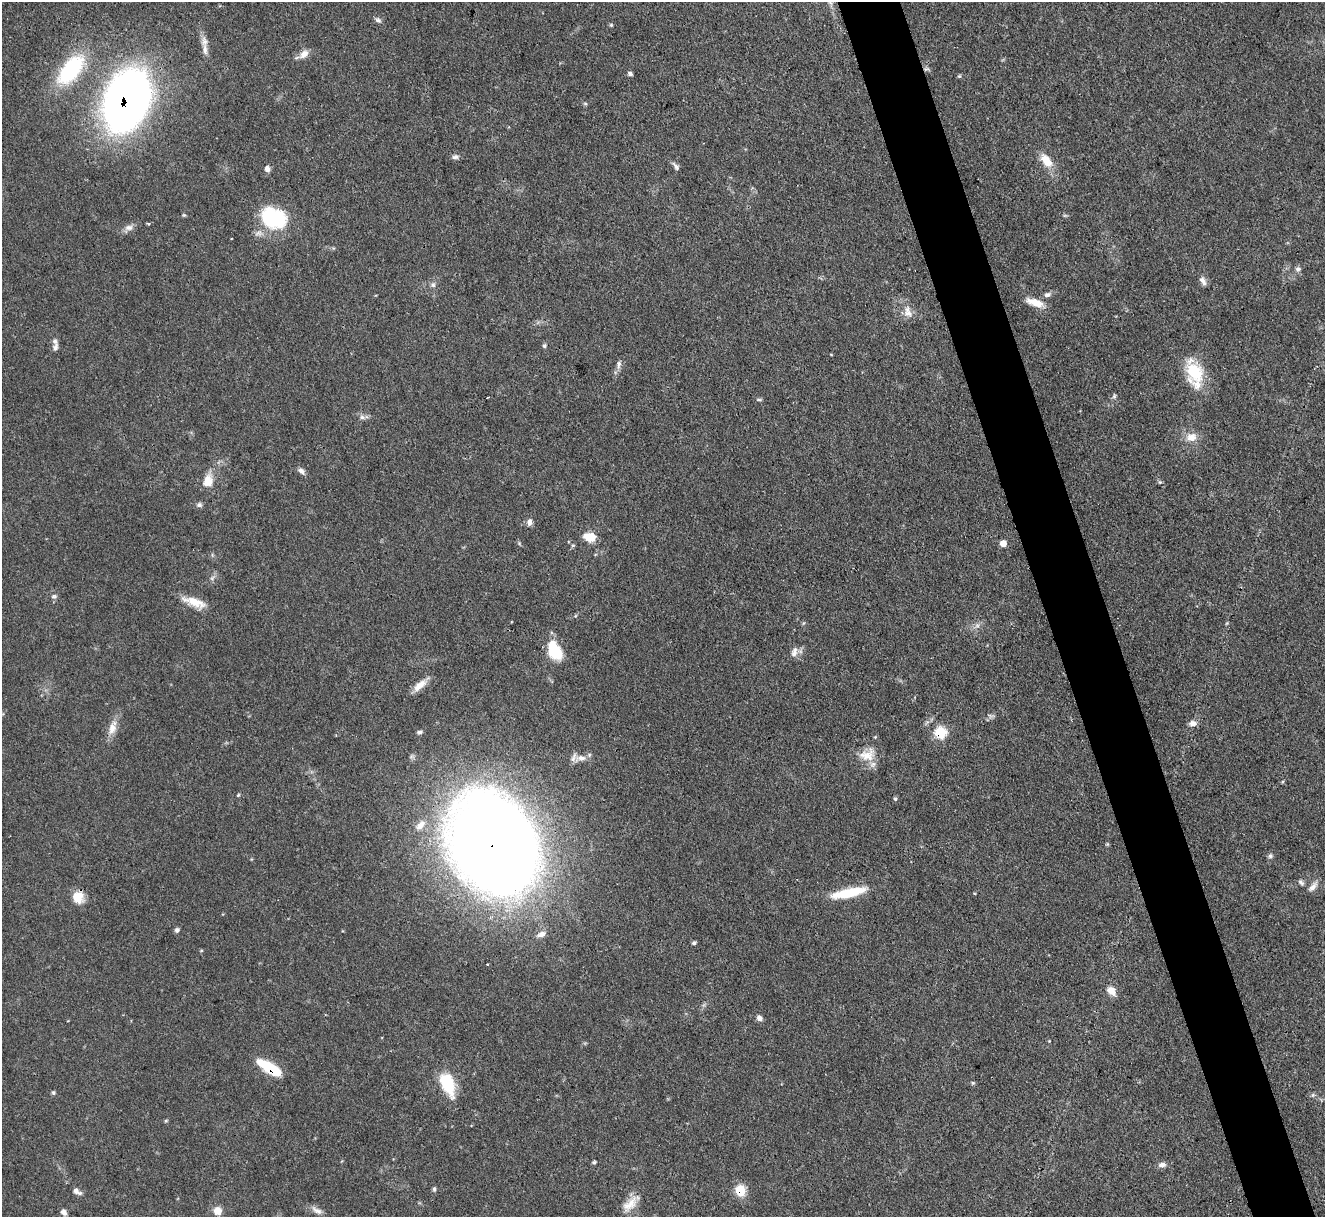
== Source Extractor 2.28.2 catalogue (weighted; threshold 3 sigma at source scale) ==
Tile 6 of 4 x 4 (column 2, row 2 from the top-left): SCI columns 1324-2646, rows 2703-3917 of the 5294 x 5277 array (HDU 1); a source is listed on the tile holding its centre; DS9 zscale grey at full resolution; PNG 1327 x 1219 px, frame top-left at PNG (2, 2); no overlay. Shown black and unused: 5% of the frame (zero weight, under 3 of 4 exposures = <1% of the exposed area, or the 3 px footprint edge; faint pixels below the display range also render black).
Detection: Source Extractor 2.28.2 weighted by HDU 2 'WHT'; one run over the whole footprint, this tile lists its part. Background 0.0874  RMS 0.0043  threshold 0.0193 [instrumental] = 3 sigma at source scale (4.5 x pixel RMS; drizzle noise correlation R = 1.50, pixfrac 1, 0.05/0.05 arcsec/px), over >= 5 px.
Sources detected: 85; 2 inside a brighter listed object's ellipse — not listed separately; the other 83 listed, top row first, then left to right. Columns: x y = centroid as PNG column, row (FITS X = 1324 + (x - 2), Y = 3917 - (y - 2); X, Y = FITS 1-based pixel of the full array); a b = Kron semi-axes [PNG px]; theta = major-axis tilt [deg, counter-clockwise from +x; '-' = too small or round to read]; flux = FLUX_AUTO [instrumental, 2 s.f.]
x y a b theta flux
378 20 9 7 -29 1.3
611 25 5 4 - 0.56
205 50 19 7 -80 3.5
304 54 15 9 40 3.3
71 69 35 17 51 40
630 74 6 5 - 1
959 76 5 4 - 0.56
127 100 36 24 70 470
585 103 6 4 -1 0.58
455 157 8 6 7 1.3
1046 161 18 10 -52 7.5
675 166 13 5 -52 1.4
267 169 8 6 -76 1.8
274 218 32 24 -19 30
148 223 4 3 - 0.49
129 227 11 8 12 2.2
1298 269 8 6 17 1.3
1203 281 12 6 -62 2
433 285 7 7 - 1.2
1047 295 9 6 8 1.5
1035 303 22 8 -19 6
908 312 17 11 -72 4.3
544 346 6 5 - 0.76
55 347 11 7 74 1.6
619 364 12 5 85 1.6
1195 374 33 19 -78 19
1114 396 7 5 69 0.81
488 397 3 2 - 0.33
759 400 8 4 0 0.66
362 417 8 6 -27 1.3
1191 437 15 12 12 5.1
301 471 10 6 -43 1.7
207 478 17 12 -30 4.6
1160 482 5 5 - 0.62
199 505 8 6 -1 1.3
529 522 8 6 -89 2.1
591 537 8 6 -11 14
519 543 6 4 -48 0.59
1003 543 5 5 - 3.8
573 545 5 3 - 0.58
54 596 8 5 0 0.95
194 602 29 10 -19 7.9
554 650 19 11 -65 19
794 652 15 8 73 2.8
420 685 22 8 40 4.6
991 716 9 5 -11 1.1
1193 723 10 7 5 2.4
112 728 21 10 73 5
420 732 7 5 0 1
940 732 7 7 - 24
867 755 24 17 20 8.1
580 758 19 9 8 3.9
238 795 5 4 - 0.47
895 799 6 5 - 0.61
420 825 16 9 46 4
493 844 76 57 -61 960
1107 844 5 5 - 0.49
1270 856 7 6 - 1
1301 882 8 5 -43 1.1
1313 887 15 7 49 2.4
848 893 37 9 13 18
78 897 13 12 - 7.2
177 930 6 5 - 1.1
542 934 13 7 22 2.6
694 943 5 4 - 0.95
488 964 3 2 - 0.52
1111 991 13 9 -47 4
759 1018 7 6 - 1.9
270 1068 24 8 -32 22
973 1083 5 5 - 0.6
448 1084 27 14 -68 17
53 1093 6 4 -88 0.73
1313 1095 5 5 - 0.74
166 1120 6 3 20 0.5
594 1162 4 4 - 0.7
1162 1165 10 7 7 2
434 1189 6 4 -68 0.78
740 1190 6 6 - 21
77 1191 11 6 -32 2
630 1204 27 12 46 6.2
317 1210 18 7 -30 2.6
217 1211 9 8 - 4.5
64 1212 8 6 -52 1.8
Overlapping masked pixels (flux is a lower limit): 5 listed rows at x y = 127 100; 940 732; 493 844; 270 1068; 740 1190